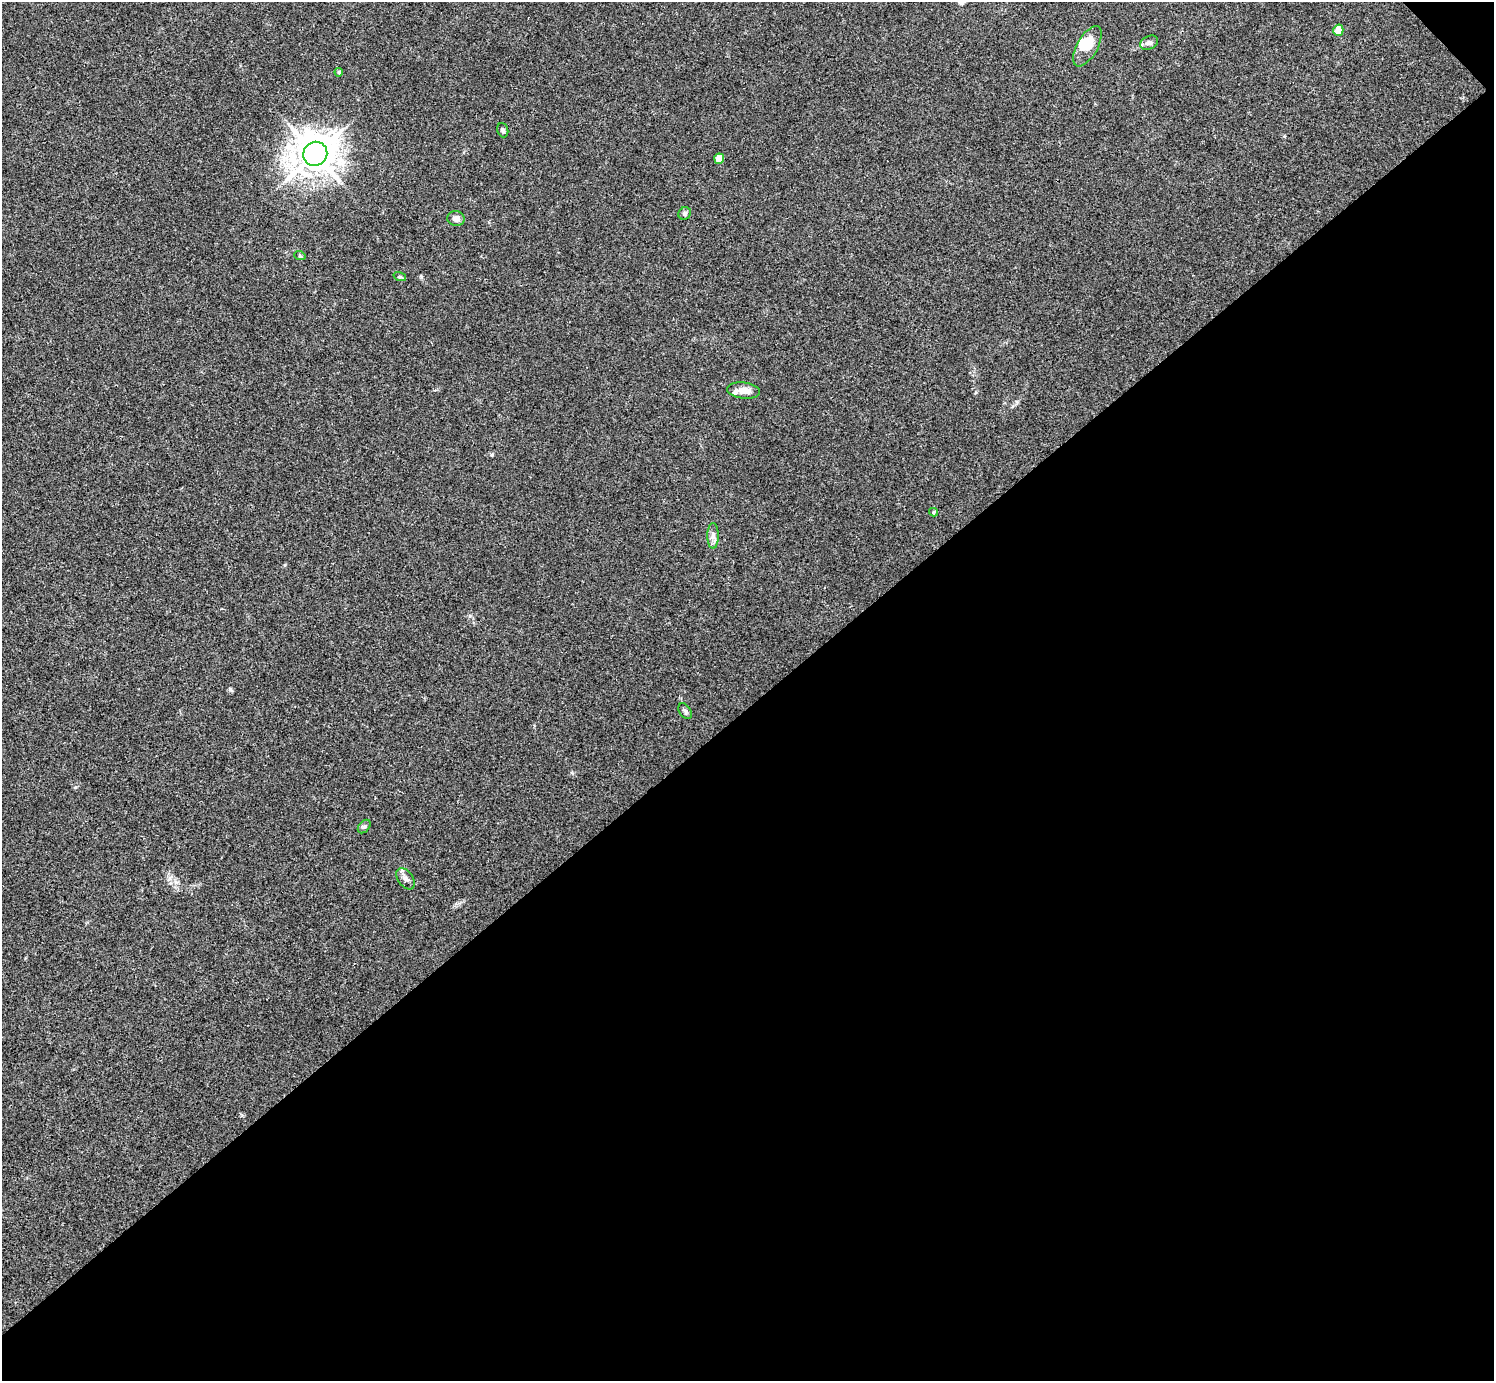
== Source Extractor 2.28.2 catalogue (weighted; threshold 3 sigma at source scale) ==
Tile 12 of 4 x 4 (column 4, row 3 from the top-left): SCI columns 4479-5970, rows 1539-2917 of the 5976 x 5974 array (HDU 1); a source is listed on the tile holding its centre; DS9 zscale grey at full resolution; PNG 1496 x 1383 px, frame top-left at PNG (2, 2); each listed source drawn as its Kron ellipse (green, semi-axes under 4 px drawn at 4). Shown black and unused: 49% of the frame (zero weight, under 3 of 4 exposures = <1% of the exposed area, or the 3 px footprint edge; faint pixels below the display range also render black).
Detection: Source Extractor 2.28.2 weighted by HDU 2 'WHT'; one run over the whole footprint, this tile lists its part. Background 0.0246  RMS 0.0046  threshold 0.0207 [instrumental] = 3 sigma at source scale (4.5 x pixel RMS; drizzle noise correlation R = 1.50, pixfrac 1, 0.05/0.05 arcsec/px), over >= 5 px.
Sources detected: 18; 1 inside a brighter object's white glare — neither listed nor drawn; the other 17 listed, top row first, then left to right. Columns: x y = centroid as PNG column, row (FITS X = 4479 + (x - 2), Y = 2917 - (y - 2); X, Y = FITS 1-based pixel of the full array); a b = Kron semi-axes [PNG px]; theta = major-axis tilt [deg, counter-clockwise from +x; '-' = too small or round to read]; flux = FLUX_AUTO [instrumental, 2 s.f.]
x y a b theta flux
1338 30 5 5 - 8.2
1149 43 9 6 26 1.4
1087 46 22 10 60 8.9
339 72 4 4 - 0.76
503 130 7 5 -72 1
315 154 12 11 - 1000
719 159 5 5 - 7.4
685 213 6 6 - 1
456 219 9 7 -8 2.7
300 256 6 3 -19 0.53
400 277 6 4 -18 0.64
744 390 16 8 -6 4.3
934 512 4 4 - 0.56
713 536 13 5 -89 2
685 711 9 5 -56 1
364 826 7 5 49 0.94
406 879 12 7 -55 2
Unlisted compact peaks at least as high as the median listed source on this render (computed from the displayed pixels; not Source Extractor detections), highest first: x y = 230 689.